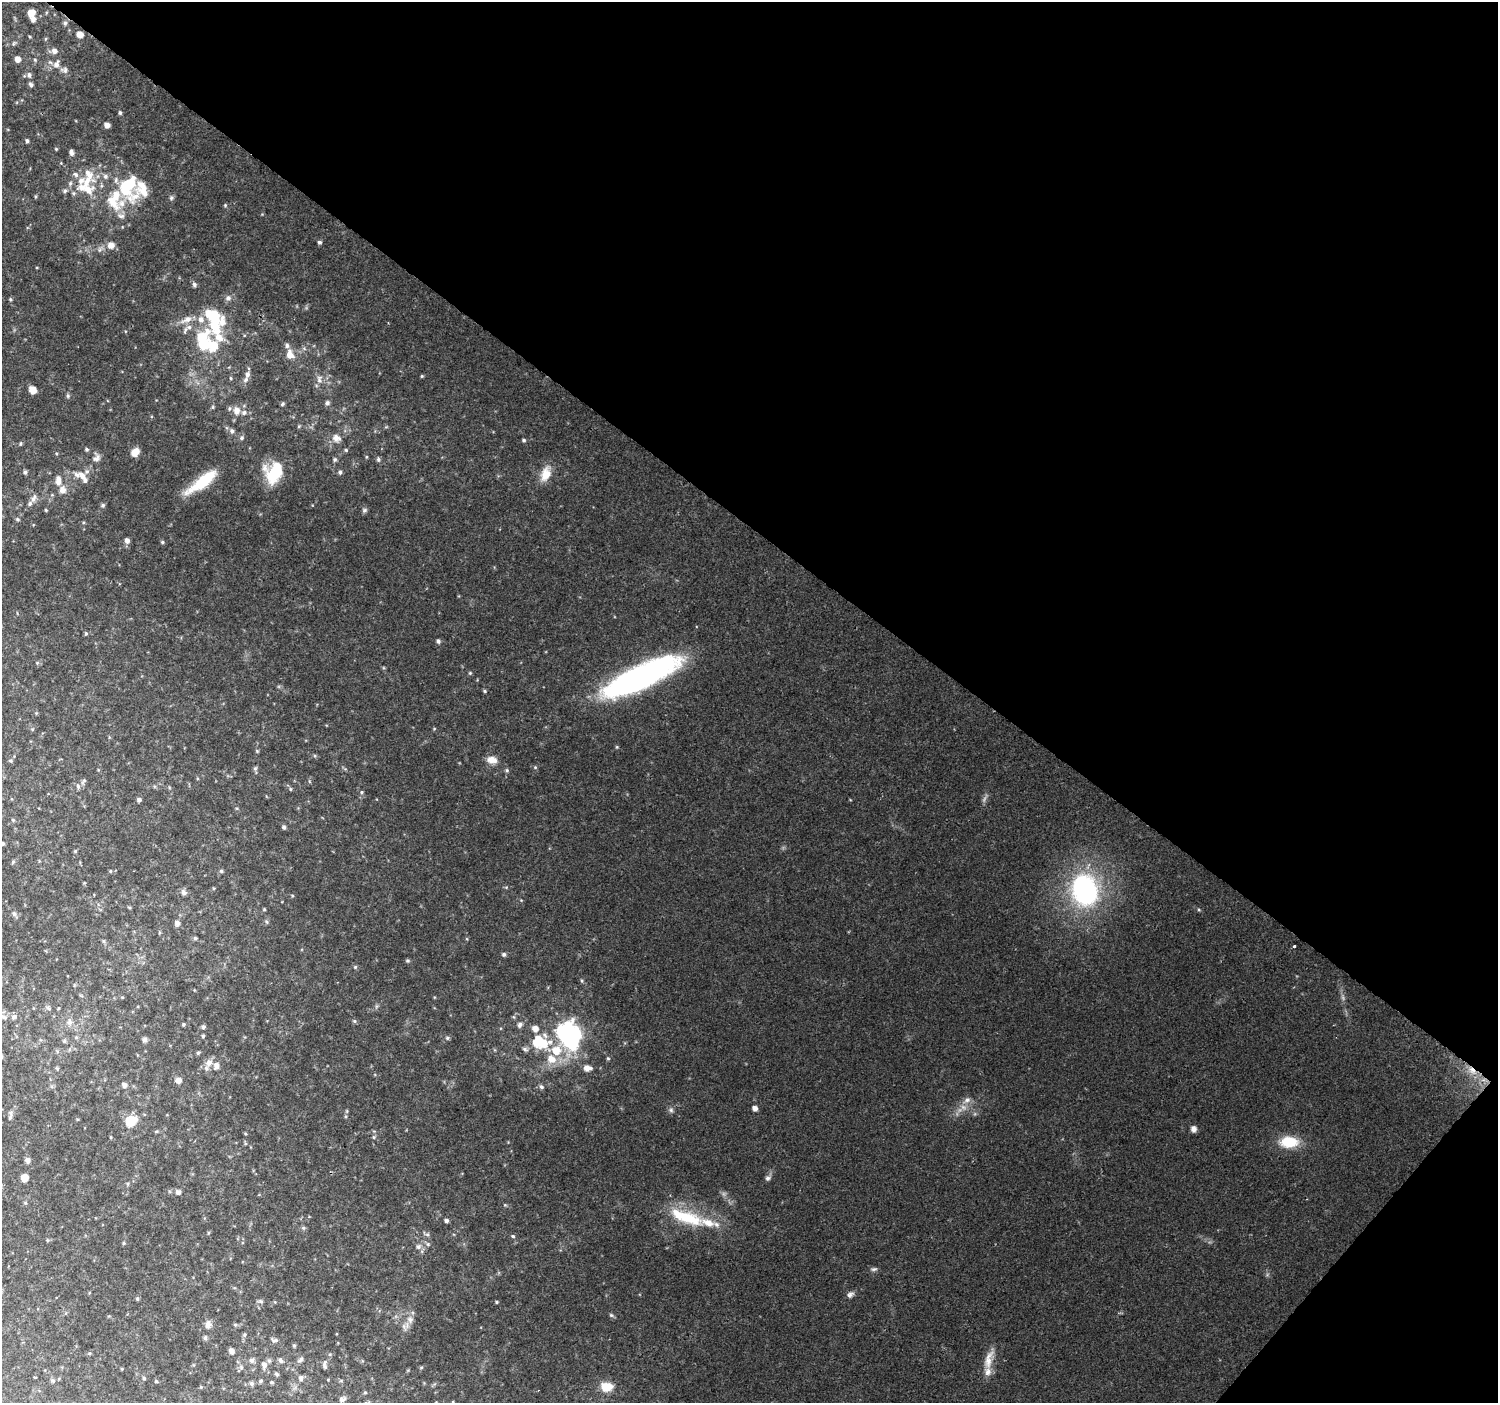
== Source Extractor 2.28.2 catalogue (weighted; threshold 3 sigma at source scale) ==
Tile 8 of 4 x 4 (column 4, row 2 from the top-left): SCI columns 4496-5991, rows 3045-4445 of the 5991 x 6023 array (HDU 1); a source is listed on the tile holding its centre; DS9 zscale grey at full resolution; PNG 1500 x 1405 px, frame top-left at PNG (2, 2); no overlay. Shown black and unused: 40% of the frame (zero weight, under 2 of 3 exposures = <1% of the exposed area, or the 3 px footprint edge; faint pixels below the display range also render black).
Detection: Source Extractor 2.28.2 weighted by HDU 2 'WHT'; one run over the whole footprint, this tile lists its part. Background 0.103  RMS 0.008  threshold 0.036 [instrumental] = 3 sigma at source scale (4.5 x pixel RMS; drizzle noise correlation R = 1.50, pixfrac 1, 0.0396/0.0396 arcsec/px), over >= 5 px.
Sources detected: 237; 3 too faint to see at this stretch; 4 inside a brighter object's white glare — not listed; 31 inside a brighter listed object's ellipse — not listed separately; the other 199 listed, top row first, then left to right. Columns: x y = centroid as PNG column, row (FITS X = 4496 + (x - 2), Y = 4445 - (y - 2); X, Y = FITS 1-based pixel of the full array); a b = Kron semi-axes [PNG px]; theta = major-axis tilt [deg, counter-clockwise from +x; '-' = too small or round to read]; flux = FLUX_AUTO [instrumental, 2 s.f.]
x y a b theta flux
31 13 6 6 - 8.9
33 19 6 5 - 3.7
65 23 6 5 - 2
80 34 6 5 - 7.1
14 43 8 4 46 1.4
54 51 7 7 - 3.6
17 59 6 5 - 4.9
35 60 5 4 - 1
56 64 12 8 70 4.7
64 70 11 8 -13 3.1
29 75 7 6 - 2.4
31 84 7 5 -57 1.8
120 113 5 4 - 1.5
107 125 5 4 - 4.4
27 141 4 4 - 1.6
56 149 4 3 - 0.8
71 153 6 5 - 3
76 174 9 6 -50 2.6
105 176 7 6 - 2.6
70 183 7 5 69 1.8
142 188 49 37 55 40
88 190 18 16 -63 16
65 191 6 6 - 1.8
225 205 5 5 - 1
319 242 5 5 - 1.7
111 245 8 8 - 6.1
194 285 6 5 - 1.9
10 299 5 4 - 1
187 319 18 8 24 7.5
214 319 44 24 82 56
185 330 11 5 66 2.6
290 354 13 9 -74 7.9
247 374 9 6 77 3.5
422 376 4 4 - 0.97
231 378 5 3 - 0.93
319 379 13 7 -88 4.3
33 390 7 5 -54 9.5
68 396 6 5 - 1.4
327 403 6 5 - 1.9
282 404 6 4 28 1.2
213 407 5 4 - 1.1
236 410 11 9 -78 7.3
299 426 5 4 - 1
232 431 7 6 - 2.6
242 438 6 5 - 1.7
336 438 11 9 -27 5.7
524 440 5 4 - 1.3
21 444 5 5 - 1.1
86 449 5 4 - 1.4
346 450 5 5 - 1.1
135 452 9 8 - 7.2
366 457 5 3 - 0.76
97 458 13 9 82 4.7
335 459 6 5 - 1.5
378 459 7 5 -77 1.6
25 472 5 4 - 2
274 472 22 17 66 33
340 472 5 5 - 1.7
546 474 21 12 70 12
82 475 14 8 -50 6.1
58 480 12 7 -89 6.1
202 482 38 10 37 31
63 490 9 8 - 5.7
34 498 11 6 64 3.7
103 505 6 5 - 1.7
46 510 4 3 - 0.81
364 510 7 6 - 1.8
17 519 6 4 -16 1.3
127 540 6 5 - 3.5
162 542 5 4 - 1.2
86 633 5 4 - 1.2
438 641 5 5 - 2
470 673 5 4 - 1
640 677 79 21 25 240
485 691 5 4 - 1.1
434 729 5 3 - 0.69
617 747 5 4 - 0.84
492 760 13 9 -8 6.8
10 761 6 4 -29 1.1
535 767 5 5 - 0.99
255 768 7 5 68 1.5
507 770 6 4 -24 1.3
84 781 10 5 54 1.9
78 786 7 5 -82 2.1
290 789 5 3 - 0.84
362 792 5 4 - 0.99
139 800 4 4 - 2.2
13 820 5 4 - 1.1
284 827 6 5 - 1.7
3 843 4 4 - 1.4
75 851 5 4 - 0.87
13 862 6 5 - 1.2
110 871 4 4 - 0.86
221 871 5 5 - 1.3
1085 890 29 23 -75 150
184 892 7 7 - 2.9
292 895 5 3 - 0.8
264 909 4 4 - 0.8
1199 910 5 3 - 0.91
14 914 7 6 - 2
267 922 6 4 -70 1.1
177 923 7 6 - 3.1
195 938 5 5 - 1.3
104 941 6 4 -89 1.2
1294 946 3 3 - 3.7
504 954 5 5 - 1.8
407 961 5 5 - 1.3
355 967 5 5 - 1.3
582 981 5 4 - 1.1
122 997 5 3 - 0.72
48 1008 9 4 -36 1.6
4 1017 8 5 -18 1.9
14 1017 8 6 59 2.4
69 1021 12 7 82 4
354 1021 6 5 - 1.4
183 1024 4 4 - 1.1
520 1024 8 6 84 2.7
203 1027 5 5 - 1.7
535 1029 7 6 - 5.9
203 1036 4 4 - 1.2
569 1036 29 22 -65 130
76 1037 5 5 - 1.3
447 1038 7 5 14 1.6
145 1039 6 6 - 2.1
543 1043 14 12 11 23
525 1049 8 6 -27 2.2
198 1053 5 5 - 1.1
608 1058 5 4 - 1.1
551 1059 11 10 - 11
209 1063 9 8 - 5.1
57 1068 6 4 -43 1.1
587 1068 9 6 0 5.9
1472 1070 18 8 -44 11
178 1080 6 6 - 5.1
124 1085 7 6 - 2.7
541 1087 6 6 - 2.1
967 1100 12 7 40 4.5
755 1108 5 5 - 4.2
671 1110 7 6 - 2.1
347 1111 6 4 -90 1
11 1113 7 6 - 1.8
131 1121 9 8 - 24
1193 1129 6 5 - 4.8
245 1133 5 3 - 0.81
374 1137 5 5 - 1.3
1289 1142 21 13 1 23
245 1143 6 3 -72 0.9
27 1160 7 6 - 2.5
24 1178 6 5 - 9.7
768 1178 8 6 16 2.2
178 1192 6 6 - 2.6
686 1217 52 16 -19 43
446 1220 5 4 - 2.2
303 1228 6 5 - 1.4
208 1233 6 3 71 0.79
513 1236 5 4 - 1.1
47 1240 5 3 - 0.84
124 1243 5 4 - 1
428 1244 6 5 - 1.4
418 1247 8 6 17 2.9
874 1269 10 5 6 1.9
850 1295 10 7 31 2.8
137 1299 5 4 - 1.2
261 1301 7 5 -21 1.6
496 1302 4 3 - 0.91
611 1315 6 5 - 1.4
410 1320 9 8 - 4.6
208 1324 11 8 -89 4
235 1325 5 4 - 1.2
244 1334 5 5 - 1.3
205 1338 7 5 77 1.5
275 1340 10 5 0 2
294 1345 5 4 - 1.1
231 1351 6 5 - 3.4
89 1353 5 3 - 0.94
330 1354 5 4 - 0.95
252 1360 7 6 - 2.4
281 1360 7 5 -54 2
300 1360 9 5 40 2
988 1360 32 10 75 12
269 1361 6 5 - 1.5
264 1365 8 6 -88 3.6
324 1365 12 5 -87 2.4
241 1367 6 4 -48 1.4
421 1367 5 3 - 0.92
276 1374 5 4 - 1.5
35 1377 3 2 - 0.7
144 1378 5 5 - 1.2
301 1378 6 5 - 2.4
52 1381 7 6 - 1.5
156 1381 5 4 - 0.95
261 1381 6 4 47 1.3
272 1382 5 4 - 0.93
252 1383 6 5 - 2.1
201 1387 5 4 - 0.79
606 1387 15 10 -4 13
365 1392 5 4 - 0.83
342 1399 9 7 23 2.5
453 1402 4 3 - 0.63
Overlapping masked pixels (flux is a lower limit): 1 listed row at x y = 1472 1070
Isophote crosses this tile's border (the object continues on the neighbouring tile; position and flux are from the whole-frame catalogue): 2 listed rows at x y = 3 843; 453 1402
Unlisted compact peaks at least as high as the median listed source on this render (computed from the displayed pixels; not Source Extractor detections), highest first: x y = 257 751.